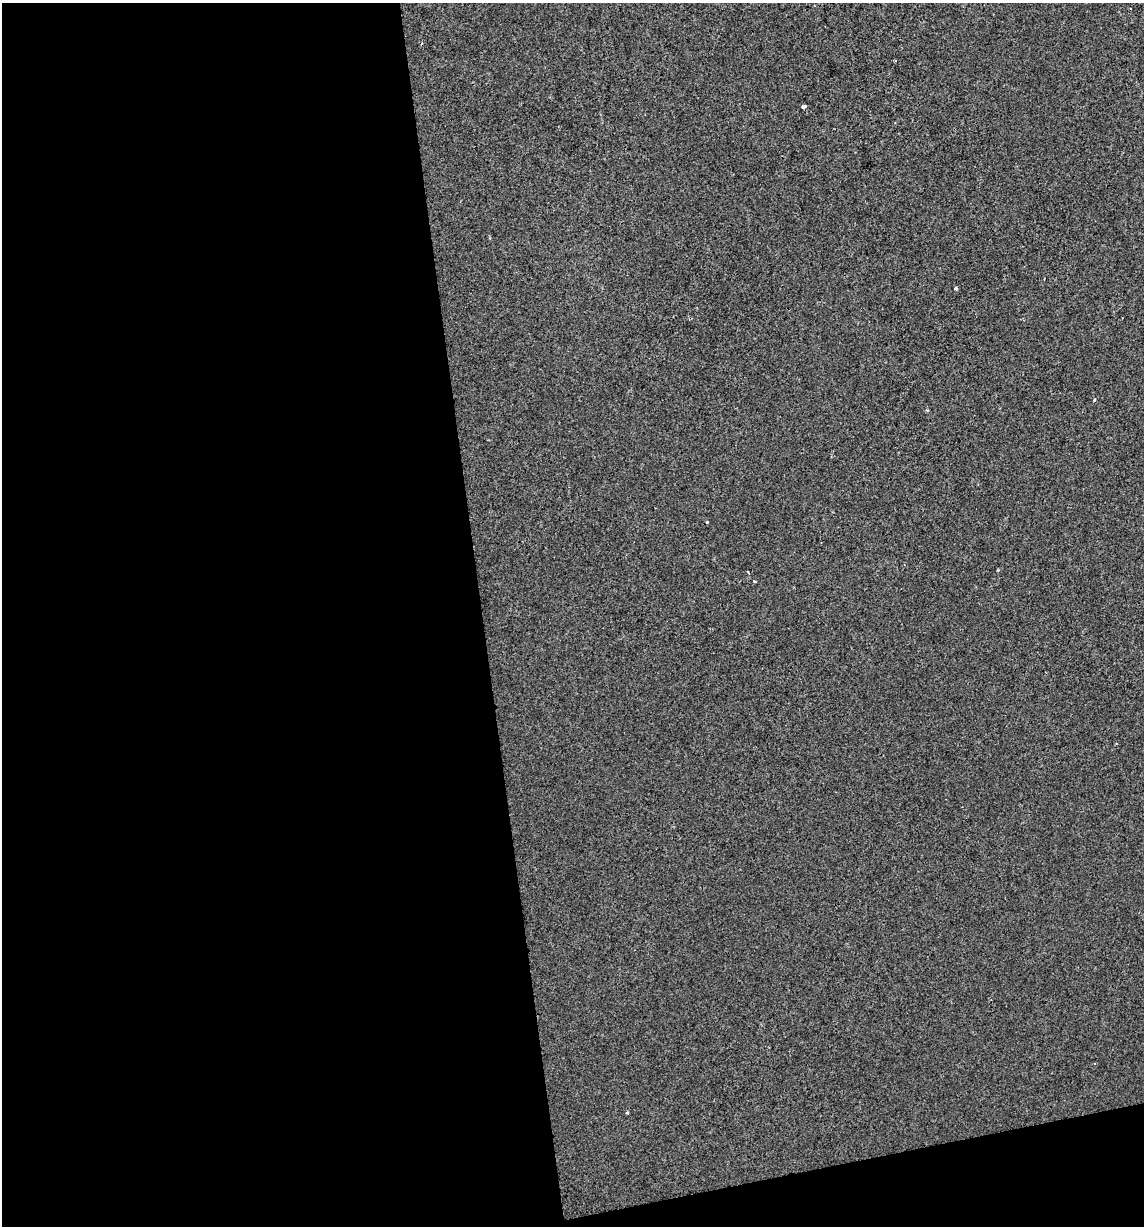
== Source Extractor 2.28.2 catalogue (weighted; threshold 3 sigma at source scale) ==
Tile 13 of 4 x 4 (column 1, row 4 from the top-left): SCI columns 29-1170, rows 1-1224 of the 4671 x 4894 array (HDU 1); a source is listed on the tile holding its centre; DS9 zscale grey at full resolution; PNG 1146 x 1228 px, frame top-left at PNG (2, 3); no overlay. Shown black and unused: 45% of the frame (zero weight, under 2 of 3 exposures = <1% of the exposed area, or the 3 px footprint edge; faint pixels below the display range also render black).
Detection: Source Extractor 2.28.2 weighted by HDU 2 'WHT'; one run over the whole footprint, this tile lists its part. Background -4.44e-04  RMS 0.0042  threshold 0.0188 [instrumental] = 3 sigma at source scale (4.5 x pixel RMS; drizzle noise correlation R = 1.50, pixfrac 1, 0.0396/0.0396 arcsec/px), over >= 5 px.
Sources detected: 5; all 5 listed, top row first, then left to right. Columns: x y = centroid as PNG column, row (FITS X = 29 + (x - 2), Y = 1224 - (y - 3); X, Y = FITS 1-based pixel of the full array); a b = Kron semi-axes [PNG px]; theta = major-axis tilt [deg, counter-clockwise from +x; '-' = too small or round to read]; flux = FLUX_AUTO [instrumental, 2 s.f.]
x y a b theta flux
804 107 4 3 - 4.6
956 288 4 3 - 0.72
1094 399 4 3 - 0.5
755 581 3 2 - 0.56
1095 1064 3 3 - 0.44